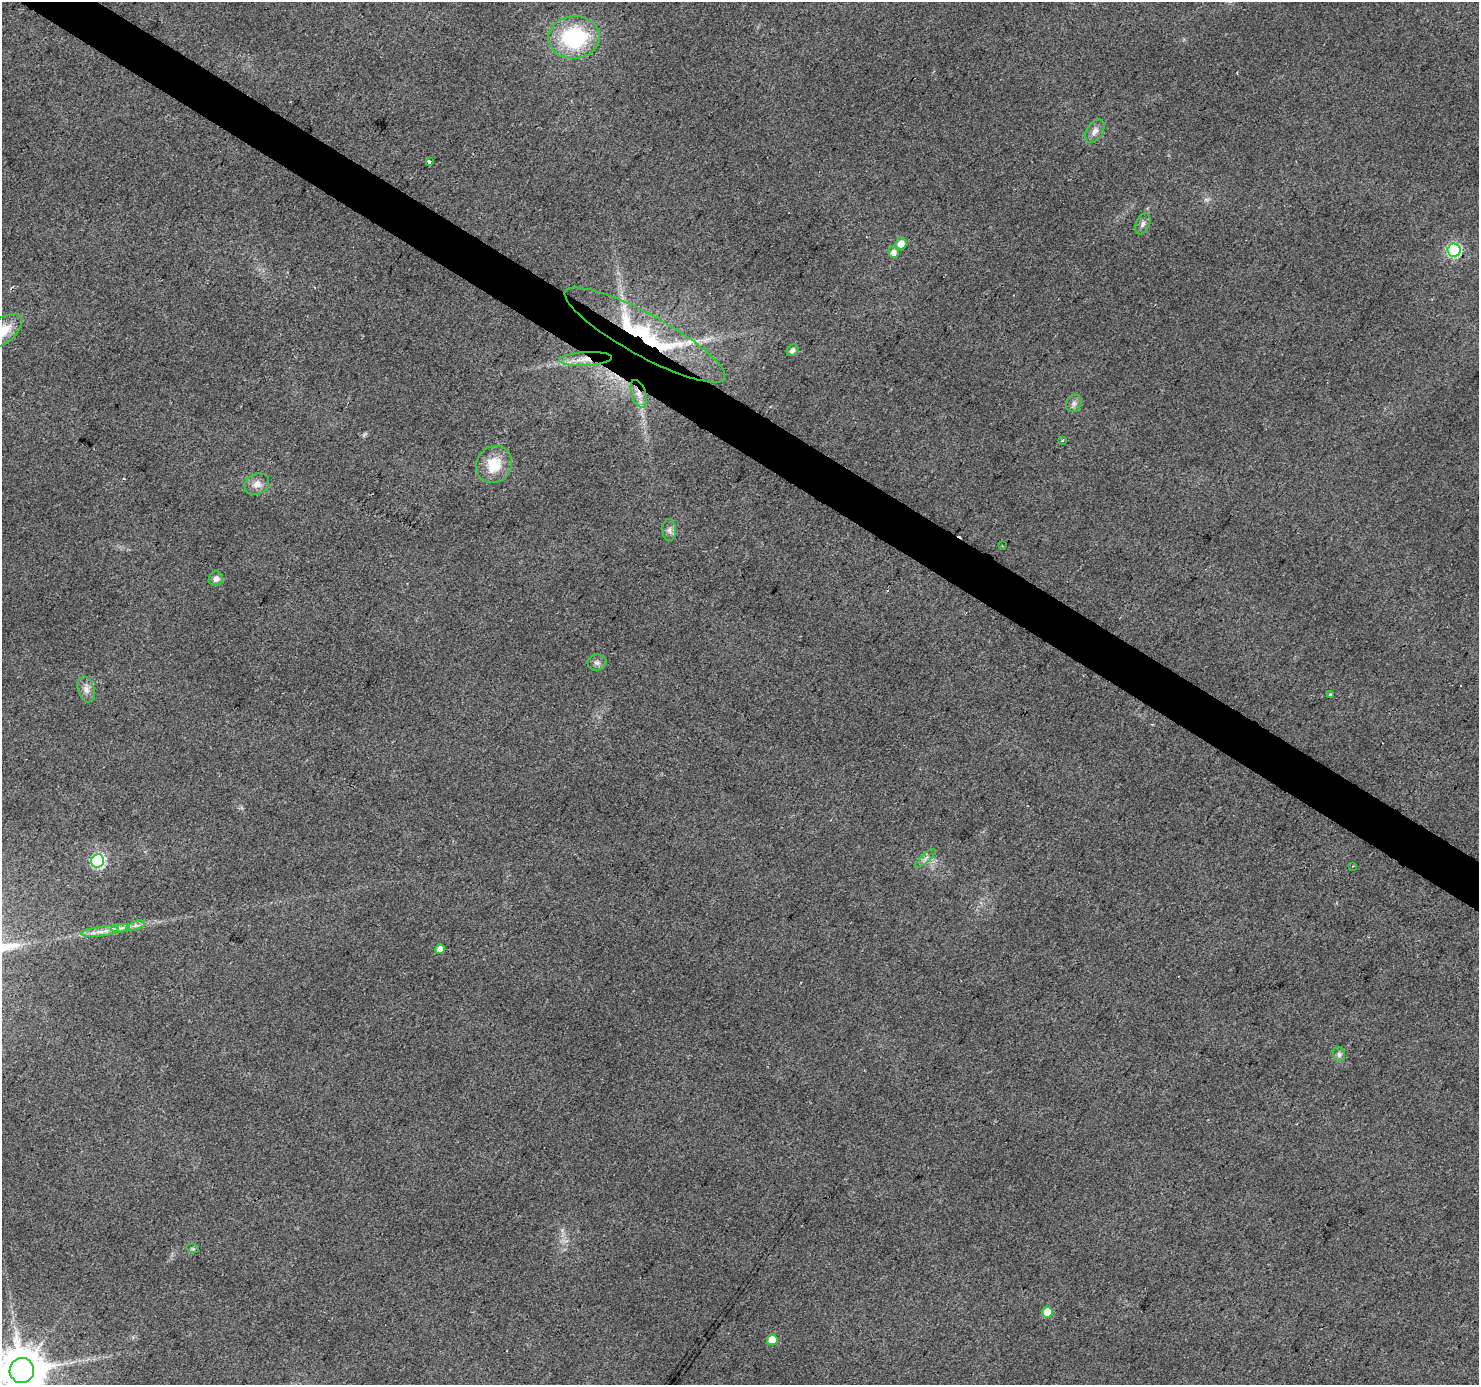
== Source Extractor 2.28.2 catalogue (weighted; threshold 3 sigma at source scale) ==
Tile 11 of 4 x 4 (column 3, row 3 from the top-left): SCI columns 2954-4430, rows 1571-2953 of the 5912 x 5973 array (HDU 1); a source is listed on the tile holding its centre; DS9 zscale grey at full resolution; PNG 1481 x 1387 px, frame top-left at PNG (2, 2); each listed source drawn as its Kron ellipse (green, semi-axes under 4 px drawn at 4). Shown black and unused: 3% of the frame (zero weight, under 2 of 3 exposures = <1% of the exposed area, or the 3 px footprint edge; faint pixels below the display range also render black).
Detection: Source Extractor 2.28.2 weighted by HDU 2 'WHT'; one run over the whole footprint, this tile lists its part. Background 0.0442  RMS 0.0086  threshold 0.0388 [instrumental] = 3 sigma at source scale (4.5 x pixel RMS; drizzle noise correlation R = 1.50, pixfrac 1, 0.0396/0.0396 arcsec/px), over >= 5 px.
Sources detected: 38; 3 cosmic-ray / hot-pixel residue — neither listed nor drawn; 1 inside a brighter listed object's ellipse — not listed separately; the other 34 listed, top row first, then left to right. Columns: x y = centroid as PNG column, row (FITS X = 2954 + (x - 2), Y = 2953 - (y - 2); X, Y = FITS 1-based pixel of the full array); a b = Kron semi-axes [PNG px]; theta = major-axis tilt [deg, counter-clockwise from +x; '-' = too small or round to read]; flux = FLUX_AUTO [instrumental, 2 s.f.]
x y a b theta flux
574 37 26 21 4 81
1095 131 13 8 58 5
429 162 4 3 - 2.8
1143 224 11 6 66 3.3
901 243 6 5 - 8.3
1454 250 6 6 - 110
893 252 5 5 - 4.8
2 331 24 12 38 23
645 335 91 21 -29 110
793 350 6 5 - 3.5
585 359 26 7 3 12
639 394 14 7 -71 6.3
1074 403 9 7 60 3.2
1062 441 3 3 - 1
494 465 19 17 52 22
257 484 13 10 28 6.7
669 530 11 7 -89 3.5
1002 546 3 2 - 0.86
216 579 7 7 - 3.6
597 663 9 8 - 3.1
86 689 13 8 -73 5.2
1330 695 3 3 - 5.3
925 858 13 3 41 2.2
98 861 7 6 - 130
1352 866 2 2 - 0.77
135 926 9 4 19 2.7
120 928 9 4 5 2.9
100 932 19 4 6 6.6
440 949 5 5 - 8.1
1339 1054 7 5 -74 2.3
193 1249 6 4 -18 1.2
1047 1312 5 5 - 14
772 1340 5 5 - 16
22 1370 12 12 - 3800
Overlapping masked pixels (flux is a lower limit): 3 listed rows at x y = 645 335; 585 359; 639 394
Isophote crosses this tile's border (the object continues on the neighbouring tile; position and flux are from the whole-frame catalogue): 2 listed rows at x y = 2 331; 22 1370